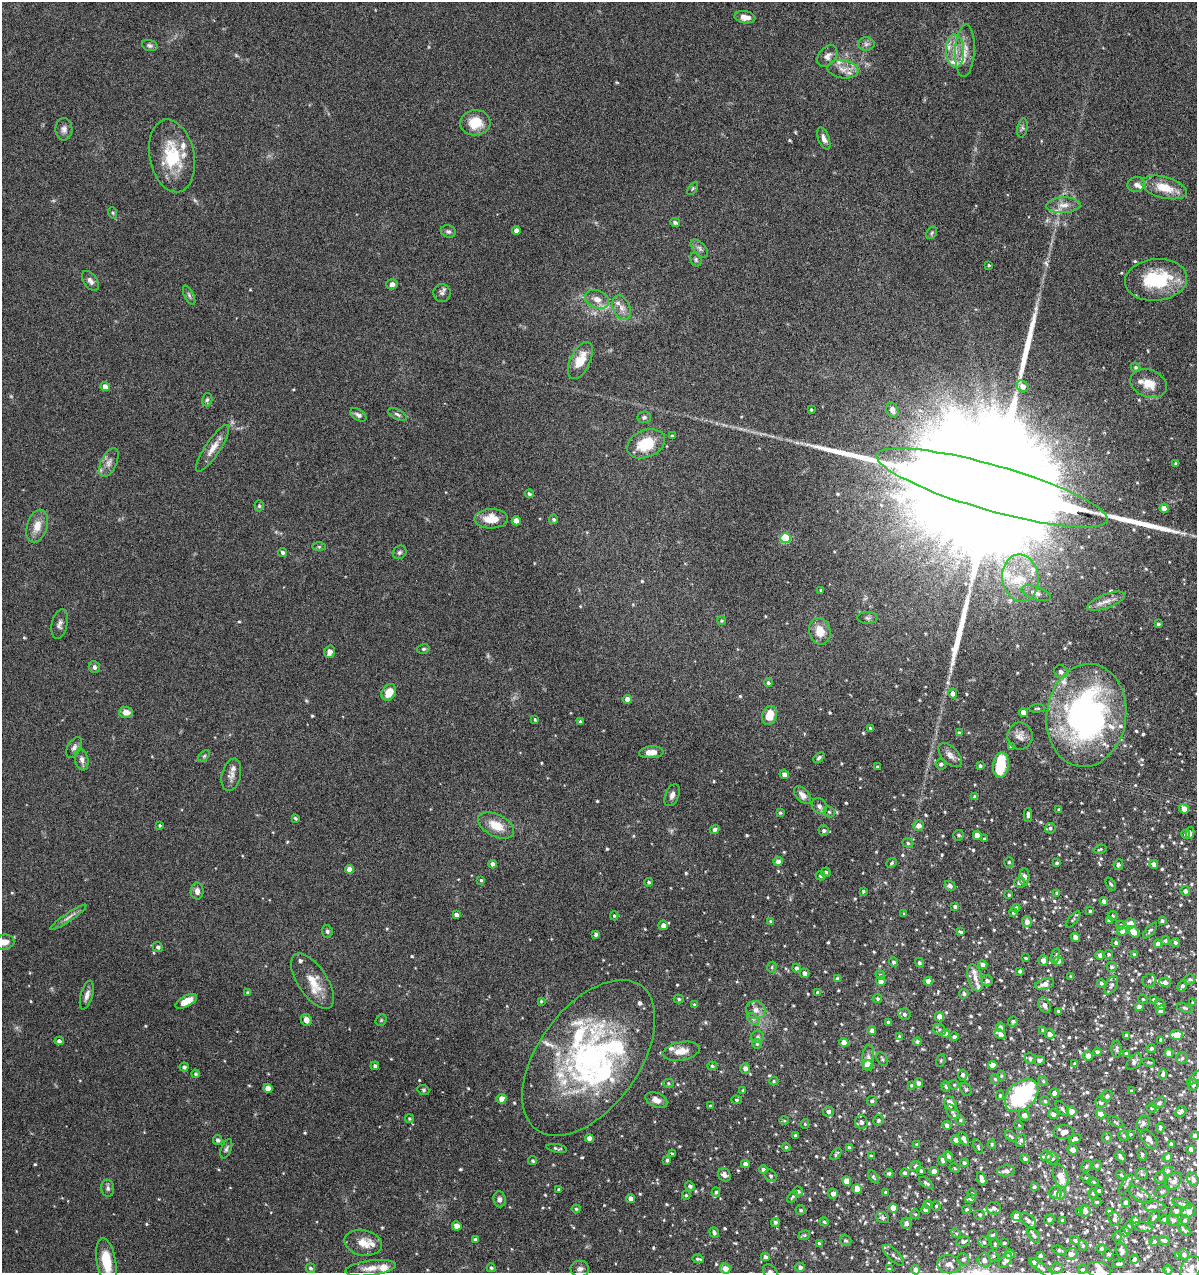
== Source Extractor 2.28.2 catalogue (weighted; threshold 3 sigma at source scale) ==
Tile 6 of 4 x 4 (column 2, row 2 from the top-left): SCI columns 1319-2513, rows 2544-3814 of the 5147 x 5088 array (HDU 1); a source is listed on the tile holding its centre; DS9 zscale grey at full resolution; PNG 1199 x 1275 px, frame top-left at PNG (2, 2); each listed source drawn as its Kron ellipse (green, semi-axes under 4 px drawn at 4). Nothing masked; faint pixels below the display range render black.
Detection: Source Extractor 2.28.2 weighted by HDU 2 'WHT'; one run over the whole footprint, this tile lists its part. Background 0.0995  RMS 0.0049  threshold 0.0201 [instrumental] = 3 sigma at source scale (4.09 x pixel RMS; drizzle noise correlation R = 1.36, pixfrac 0.8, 0.05/0.05 arcsec/px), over >= 5 px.
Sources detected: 731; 3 too faint to see at this stretch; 2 inside a brighter object's white glare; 2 long thin detections or spike segments (spike, bleed or trail) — neither listed nor drawn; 49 inside a brighter listed object's ellipse — not listed separately; of the other 675, all 500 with FLUX_AUTO >= 0.527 (the completeness limit of this list) listed and drawn (175 fainter detections not listed), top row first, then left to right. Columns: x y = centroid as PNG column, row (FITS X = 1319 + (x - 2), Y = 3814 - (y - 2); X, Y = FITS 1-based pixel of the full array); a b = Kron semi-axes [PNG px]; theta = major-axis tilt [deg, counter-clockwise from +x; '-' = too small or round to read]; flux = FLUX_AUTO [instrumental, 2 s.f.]
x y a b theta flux
745 17 10 6 -9 3.3
866 44 8 6 0 1.5
150 45 8 5 -17 1
955 51 17 9 -87 5.6
965 51 26 9 87 5.4
827 56 12 8 52 2.4
843 69 16 9 -8 4
475 123 15 12 6 10
1022 128 9 5 77 0.92
64 129 11 8 -88 2.1
824 138 11 5 -68 2.2
172 156 37 22 -79 21
1136 184 9 7 15 1.7
1164 187 23 10 -15 9.9
693 188 7 4 58 0.7
1064 205 17 7 3 3.8
113 213 6 3 -71 0.53
675 222 5 4 - 0.93
516 230 4 4 - 2.7
448 231 7 6 - 1
932 233 7 4 59 0.75
699 248 11 6 -46 1.5
696 260 7 5 -63 0.84
989 265 3 3 - 0.53
1156 280 31 21 6 26
90 281 11 6 -54 2
392 284 6 5 - 1.6
442 293 9 8 - 1.5
189 295 10 4 -64 1.1
597 299 12 8 -22 4
622 308 13 8 -67 3.2
580 360 20 10 64 8.4
1135 367 5 4 - 0.7
1149 383 19 13 -21 7.1
1023 386 6 5 - 2.9
105 387 4 4 - 3.4
207 400 7 5 73 0.87
811 410 3 3 - 0.58
892 410 7 5 -67 2.2
397 414 10 4 -26 1.2
358 415 9 5 -32 1.4
644 417 7 6 - 0.97
672 436 3 3 - 0.8
646 444 20 13 23 15
213 448 27 7 56 4.9
109 463 16 8 65 3
1176 463 4 4 - 0.77
992 488 120 23 -16 83000
529 494 4 4 - 0.94
259 506 5 4 - 0.68
1164 508 4 4 - 2.6
491 519 17 9 1 8.2
554 519 4 4 - 0.87
516 521 4 4 - 4.8
37 526 17 10 73 5.5
785 538 5 5 - 24
319 547 7 4 -1 0.72
282 552 4 4 - 1.2
400 552 7 6 - 0.97
1021 578 23 18 -82 14
821 590 4 3 - 0.53
1036 593 15 6 -19 2.6
1106 601 20 7 21 3.5
867 618 10 5 -1 1.1
722 621 4 4 - 0.59
60 624 15 8 78 2.1
1158 624 3 3 - 0.61
820 631 13 10 -77 6.8
423 649 6 5 - 0.78
330 652 6 5 - 2.2
94 667 6 5 - 1.7
1061 672 7 6 - 1.6
768 683 4 4 - 0.93
389 692 9 6 59 6.4
953 693 5 4 - 1.9
627 699 4 4 - 3.1
1037 708 8 3 5 0.59
126 712 7 5 -1 3.2
1023 712 4 4 - 3.6
770 715 10 7 73 6.2
1086 715 52 40 82 140
535 719 4 3 - 0.53
580 722 4 4 - 1
870 728 3 3 - 0.55
959 733 4 4 - 1.1
1020 736 13 12 - 3.3
1011 746 4 3 - 0.79
74 747 11 6 61 1.7
651 752 12 6 5 4
950 755 14 8 -46 2.6
204 756 7 4 45 0.71
819 758 6 4 45 0.89
82 760 11 6 -79 2.2
941 764 5 5 - 1.2
1001 765 12 8 84 15
980 766 3 3 - 0.77
878 767 3 3 - 0.84
784 774 5 4 - 1.8
231 775 16 9 77 2.9
672 795 11 6 67 1.9
803 795 10 6 -45 2.8
975 797 4 4 - 1.5
819 806 8 7 - 1.7
1184 809 5 4 - 3.9
1059 810 4 4 - 1.2
829 812 6 5 - 0.69
780 813 4 3 - 0.63
1028 815 7 3 90 1.1
295 818 3 3 - 0.67
160 825 3 3 - 0.59
496 826 19 11 -27 8.1
918 826 5 5 - 2.8
1050 828 5 5 - 0.82
715 829 5 4 - 1.4
824 831 5 5 - 1
1190 833 6 4 79 1.7
1186 834 4 4 - 0.95
958 835 5 5 - 0.93
977 835 4 4 - 2.7
984 839 4 3 - 0.65
908 843 5 4 - 0.79
1100 849 6 3 15 0.62
778 861 5 4 - 1.9
1009 862 5 4 - 0.62
891 863 6 4 41 0.73
1057 863 4 4 - 0.74
492 864 4 4 - 2.1
1154 864 4 4 - 2.1
1118 865 5 4 - 0.65
350 869 4 4 - 3.6
826 872 5 4 - 0.74
821 876 5 4 - 0.9
1024 877 8 5 -90 1.7
481 880 3 3 - 0.55
649 882 4 3 - 0.67
1020 882 5 5 - 1.8
1111 884 7 4 -57 0.69
950 886 5 5 - 1.4
197 891 8 6 -88 2.1
863 891 4 3 - 0.67
1185 891 5 4 - 1.3
1057 893 4 4 - 0.76
1009 895 4 3 - 0.63
1104 901 4 4 - 2.2
955 906 4 4 - 0.95
1016 908 4 4 - 0.83
1090 911 4 4 - 0.6
1013 913 4 3 - 0.57
904 914 4 3 - 0.56
456 915 4 4 - 1.9
614 916 4 4 - 0.55
1113 916 5 4 - 0.82
68 917 22 4 34 2.1
1073 919 10 3 50 0.69
770 921 4 3 - 0.53
1109 921 4 4 - 1.5
1162 921 3 3 - 0.79
1027 922 5 5 - 2.9
1131 923 5 5 - 2.6
663 925 5 5 - 2.4
1120 925 5 4 - 0.76
327 931 6 5 - 1.1
1122 931 5 5 - 3.2
1150 931 10 4 49 0.8
961 932 4 3 - 0.69
1134 932 6 4 -50 5.9
596 934 4 4 - 1.2
1076 938 5 4 - 2.1
1165 941 4 4 - 0.73
4 942 10 7 7 3.2
1175 942 4 4 - 0.86
1116 943 4 3 - 1.1
1158 944 4 4 - 2.2
158 947 5 5 - 1.1
1109 954 4 4 - 0.61
1134 954 3 3 - 0.64
1100 955 4 4 - 1.6
1056 956 8 4 77 0.71
1026 958 3 3 - 0.62
1043 960 5 5 - 2.7
1058 961 5 4 - 3.9
894 962 5 4 - 0.99
919 963 5 4 - 0.98
983 965 5 4 - 1.9
772 967 5 5 - 0.65
1112 967 5 5 - 0.93
796 968 4 4 - 1
1020 971 4 3 - 0.86
805 973 5 4 - 1.6
880 975 5 4 - 0.56
1071 977 3 3 - 0.59
975 978 14 7 -76 3
837 979 4 4 - 1.4
1190 979 5 5 - 0.8
312 981 32 14 -56 9.2
881 981 5 4 - 2.1
928 981 4 4 - 2.6
987 981 5 5 - 1.3
1149 981 7 6 - 1.2
1165 982 6 4 -17 1.8
1101 983 4 4 - 0.72
1045 984 10 5 14 3.1
1111 985 10 5 62 1.2
1182 986 6 4 60 0.85
248 993 4 3 - 1
818 993 4 4 - 1.1
964 994 5 5 - 1
87 995 15 6 74 2.6
679 999 5 4 - 0.64
877 999 4 4 - 0.76
1143 999 5 4 - 0.57
1154 999 4 4 - 0.67
186 1001 12 5 28 5.5
541 1001 3 3 - 0.61
1193 1003 3 3 - 0.56
695 1005 4 3 - 0.8
1044 1005 8 5 -63 2.2
1160 1005 6 5 - 1.2
1139 1007 4 4 - 2
1185 1008 8 4 -19 0.73
756 1010 10 9 - 2.9
1161 1010 5 4 - 2.6
1059 1011 3 3 - 0.74
904 1014 6 6 - 1.2
939 1017 4 4 - 3.9
753 1019 7 4 -45 0.96
306 1020 6 5 - 2.6
381 1020 6 5 - 0.61
1013 1021 5 5 - 0.96
888 1022 3 3 - 0.75
1001 1028 4 4 - 2.2
940 1030 6 5 - 1
872 1031 4 4 - 2.1
1043 1031 4 3 - 1
945 1033 4 4 - 2.5
1000 1034 6 4 -26 2
1049 1034 5 4 - 2.1
1126 1035 4 3 - 0.8
1176 1035 6 5 - 5.1
758 1037 6 6 - 1.1
900 1037 3 3 - 0.74
954 1037 4 4 - 0.93
1161 1040 4 3 - 1
59 1041 4 4 - 1.2
844 1042 5 4 - 3.8
917 1042 4 4 - 0.9
757 1044 5 5 - 0.74
1152 1048 4 4 - 0.83
1116 1049 8 5 -89 0.93
681 1051 19 9 10 4.9
1097 1052 4 4 - 1.1
1126 1053 4 4 - 0.78
1169 1053 4 4 - 2.8
1088 1056 5 4 - 3
868 1057 12 6 82 1.8
589 1058 89 50 54 110
1182 1058 6 5 - 0.8
882 1059 7 5 -54 0.85
1030 1059 6 5 - 1
1039 1060 6 4 10 1.3
941 1061 6 4 71 0.57
1134 1062 10 5 47 1.4
1148 1062 6 4 -12 0.54
1075 1064 4 4 - 1
868 1065 5 5 - 7.2
993 1065 5 4 - 3.1
375 1066 4 4 - 1.1
712 1066 5 4 - 0.62
184 1067 4 4 - 1.4
745 1068 5 5 - 2.2
195 1074 4 4 - 0.78
1163 1074 5 4 - 0.92
963 1075 5 4 - 0.99
1001 1076 5 4 - 0.61
1196 1077 11 3 40 0.77
995 1079 5 4 - 0.69
774 1081 4 4 - 0.63
1043 1081 5 4 - 0.62
668 1083 5 4 - 0.57
918 1083 5 4 - 1.5
911 1085 4 3 - 0.61
954 1085 5 5 - 0.54
1193 1085 6 5 - 0.97
946 1087 5 4 - 0.72
268 1088 4 4 - 4
966 1089 7 5 -67 0.8
423 1090 6 5 - 0.69
743 1090 4 3 - 0.55
1132 1091 4 3 - 0.7
1054 1093 5 4 - 2.3
1000 1095 5 3 - 0.6
1022 1095 19 13 43 50
1107 1096 6 4 52 1.1
501 1099 5 5 - 3
656 1100 11 7 -24 2.9
736 1100 5 4 - 0.61
872 1101 5 5 - 0.97
1045 1101 5 4 - 0.61
1101 1102 6 5 - 1.3
1159 1103 7 5 25 0.88
950 1104 8 5 -55 5.5
710 1106 3 3 - 0.53
1152 1108 5 4 - 0.64
1062 1109 9 4 -51 0.97
828 1111 5 5 - 1.5
953 1112 8 5 -50 1.2
1071 1112 5 5 - 3.7
1181 1112 6 5 - 1.1
1053 1114 5 4 - 1.5
1101 1114 5 4 - 4.6
1024 1115 6 5 - 2.6
409 1119 4 4 - 0.6
878 1120 5 5 - 0.84
960 1120 5 4 - 0.54
784 1121 5 3 - 0.54
861 1122 7 6 - 1.9
1116 1122 8 3 -27 0.58
1143 1123 8 6 58 1.5
805 1124 5 4 - 0.59
947 1125 4 4 - 1.6
1019 1125 5 4 - 0.57
1160 1128 5 4 - 0.76
1064 1132 10 7 3 3.4
1130 1134 3 3 - 0.53
795 1135 3 3 - 0.65
1195 1135 4 4 - 1.2
1011 1136 7 3 -36 0.71
1124 1136 5 5 - 0.64
1107 1137 5 5 - 0.94
589 1138 4 4 - 2.7
964 1139 7 4 -64 1.7
1075 1139 6 4 24 1.2
1149 1139 11 6 -53 2.1
218 1140 5 4 - 1.3
956 1140 5 4 - 2.4
1021 1140 7 4 67 0.89
992 1144 4 4 - 0.57
1171 1144 4 3 - 1.4
917 1145 4 4 - 0.9
786 1147 4 4 - 0.69
849 1147 4 3 - 0.81
978 1147 7 3 -72 0.56
557 1148 10 3 -11 0.94
226 1149 10 5 69 1.1
1190 1149 4 3 - 0.91
1073 1150 5 4 - 2.3
672 1154 3 3 - 0.64
836 1154 7 3 48 0.83
1142 1154 6 4 -76 0.65
871 1156 4 3 - 0.93
948 1156 5 3 - 0.94
1046 1156 6 5 - 1.6
1121 1157 6 3 -48 1
1168 1157 4 4 - 1.6
1025 1158 5 4 - 1.1
1052 1158 6 6 - 1.6
667 1160 4 3 - 0.79
942 1160 5 3 - 1.1
533 1161 5 4 - 0.75
964 1163 4 4 - 1.1
745 1164 4 4 - 2.1
1096 1165 5 5 - 0.85
916 1166 5 5 - 1.1
1086 1166 6 4 44 0.78
955 1168 5 4 - 0.56
763 1169 4 4 - 1.2
921 1171 3 3 - 0.87
1006 1171 9 5 5 1.8
1168 1171 5 5 - 0.66
934 1172 4 4 - 5
905 1173 4 4 - 1
889 1174 4 3 - 0.79
1142 1174 6 5 - 0.63
724 1175 7 6 - 2.1
1121 1175 5 4 - 0.54
771 1176 7 5 -49 1
1061 1176 12 7 -69 6.7
873 1177 7 4 -61 0.78
1087 1178 6 4 -40 0.63
1160 1178 6 5 - 0.95
982 1179 7 4 -70 2.7
1193 1180 7 5 -60 1.5
847 1181 5 4 - 4.8
1174 1181 10 6 50 2
1093 1182 5 3 - 0.58
926 1183 8 4 -36 1.1
1126 1184 11 4 59 1.1
690 1186 5 4 - 1.1
1034 1187 4 3 - 0.96
108 1188 8 6 -84 1.4
559 1189 3 3 - 0.59
857 1189 5 4 - 5.1
798 1191 5 4 - 0.84
1099 1191 4 3 - 0.85
1162 1191 8 5 28 0.75
716 1192 5 4 - 0.79
885 1192 4 3 - 0.6
972 1193 5 3 - 0.53
1056 1193 6 6 - 2.2
1061 1193 6 3 72 0.6
1093 1193 5 4 - 0.67
833 1194 5 5 - 2.1
686 1195 4 4 - 0.63
1140 1195 13 6 -33 1.6
792 1197 7 4 54 0.68
499 1199 8 6 -85 1.5
631 1199 4 4 - 2.4
971 1199 5 3 - 1.5
1097 1202 4 3 - 0.59
1125 1202 4 4 - 1.1
928 1204 4 4 - 0.93
1182 1204 10 3 -16 0.87
936 1206 4 4 - 0.56
1153 1206 12 5 -2 1.6
893 1208 4 4 - 5.3
994 1208 7 6 - 1.4
576 1209 4 4 - 0.59
967 1209 4 4 - 0.61
801 1210 5 5 - 0.76
926 1210 4 4 - 2.5
1080 1211 4 3 - 0.71
1085 1211 6 5 - 2.2
1109 1211 4 3 - 1.1
1176 1211 6 5 - 0.96
1189 1211 7 6 - 2.4
915 1214 5 4 - 0.54
980 1215 5 5 - 0.7
1016 1216 5 4 - 2.5
1154 1217 7 4 49 0.74
882 1218 7 5 -25 0.93
1049 1219 5 5 - 1.3
1115 1219 7 6 - 1.2
1028 1220 9 5 -43 1.9
1063 1220 4 3 - 0.88
1164 1220 4 4 - 0.91
1173 1220 6 6 - 1.4
1185 1220 4 4 - 0.55
1135 1221 5 4 - 3.7
775 1222 4 4 - 0.97
824 1222 5 4 - 0.66
906 1223 5 5 - 2
457 1226 5 4 - 3.8
1129 1227 7 4 70 0.87
1143 1227 10 4 -10 1
1184 1230 7 3 -38 0.82
714 1232 6 4 -69 1.2
1125 1232 5 5 - 1.2
956 1233 5 4 - 0.6
804 1235 6 4 20 0.73
992 1235 5 3 - 0.67
1034 1235 8 4 -56 0.98
1117 1236 5 4 - 0.53
475 1239 4 4 - 0.93
1075 1240 5 4 - 0.88
846 1241 6 5 - 0.74
963 1241 7 5 9 1.4
1154 1241 5 4 - 0.61
1164 1241 5 4 - 1.2
984 1242 5 5 - 0.87
363 1243 19 13 -12 6.2
1004 1243 3 3 - 0.71
819 1244 4 3 - 1.4
995 1244 5 3 - 0.57
1083 1245 5 4 - 0.6
1101 1248 5 4 - 0.75
1060 1250 7 4 -17 0.83
1121 1251 8 5 -75 1.4
1009 1254 5 4 - 3.5
1071 1254 7 5 10 2.5
1108 1254 5 5 - 0.84
1184 1254 5 5 - 1.4
893 1255 14 5 -45 1.3
1178 1255 4 4 - 1.2
993 1256 6 5 - 0.64
1040 1256 4 4 - 1.2
765 1257 4 4 - 1.4
698 1259 6 3 -11 0.85
963 1259 6 5 - 1.1
1134 1259 4 3 - 0.75
984 1260 7 6 - 2.3
106 1261 23 9 -80 12
1005 1261 8 5 50 1.8
1034 1262 4 4 - 1.6
949 1264 12 9 -7 3.1
1119 1264 6 3 4 0.97
800 1267 5 4 - 1.4
310 1268 5 4 - 0.93
371 1268 25 7 8 4.5
491 1268 4 4 - 0.8
1041 1268 14 4 -38 1.4
1057 1268 6 5 - 1.2
580 1269 9 8 - 1.8
725 1269 5 5 - 3.5
889 1269 4 4 - 0.7
915 1269 5 4 - 2.1
1083 1269 5 4 - 0.9
1191 1269 13 9 63 3.4
1099 1270 12 7 -11 2.6
1168 1270 5 3 - 0.77
771 1272 9 6 -49 2.3
Isophote crosses this tile's border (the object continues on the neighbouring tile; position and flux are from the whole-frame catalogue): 6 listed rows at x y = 992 488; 4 942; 1196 1077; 1195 1135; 106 1261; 771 1272